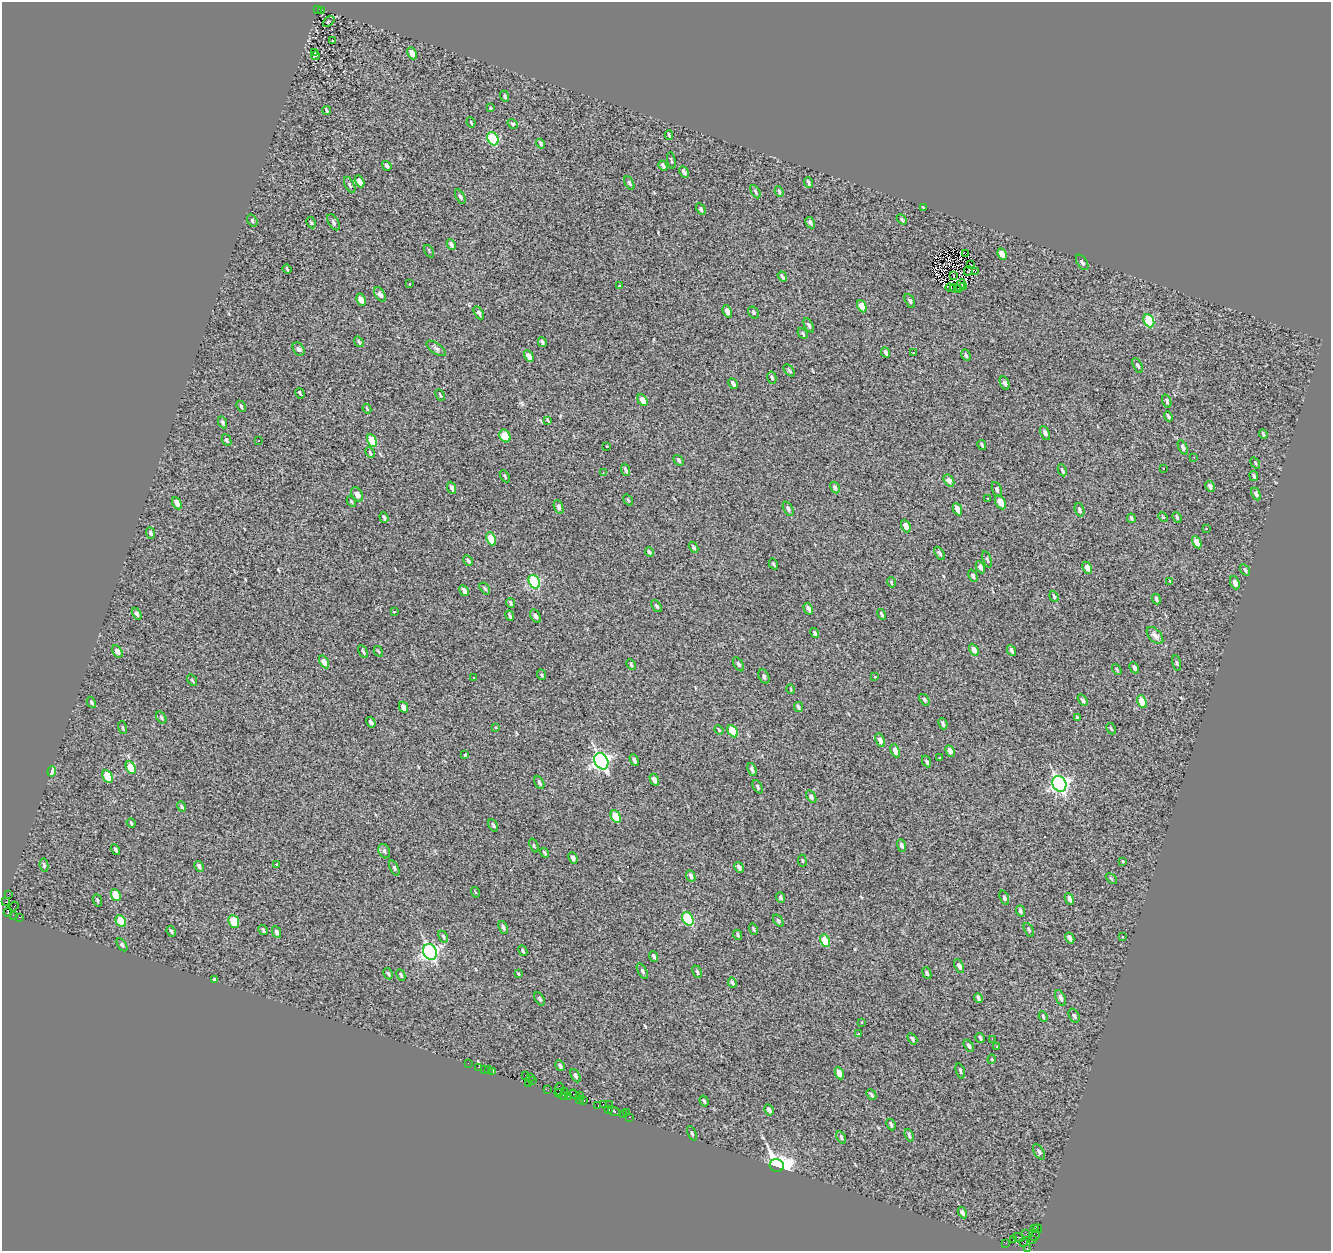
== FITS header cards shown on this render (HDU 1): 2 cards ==
NAXIS1  =                 1329
NAXIS2  =                 1249

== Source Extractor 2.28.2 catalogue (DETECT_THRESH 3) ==
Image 1329 x 1249 px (HDU 1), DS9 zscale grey, 1 PNG px = 1 image px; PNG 1333 x 1253 px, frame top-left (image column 1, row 1249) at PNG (2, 2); each listed source drawn as its Kron ellipse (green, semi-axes under 4 px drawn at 4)
Background 0.142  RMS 1.4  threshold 4.09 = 3 sigma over >= 5 px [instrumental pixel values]
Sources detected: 329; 2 with non-positive FLUX_AUTO (blend fragments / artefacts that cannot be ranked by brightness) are neither listed nor drawn; the other 327 listed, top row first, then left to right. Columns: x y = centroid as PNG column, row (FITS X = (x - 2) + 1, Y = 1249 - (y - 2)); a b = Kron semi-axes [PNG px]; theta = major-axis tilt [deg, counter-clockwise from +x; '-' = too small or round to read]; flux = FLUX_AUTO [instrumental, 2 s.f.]
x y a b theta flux
318 10 3 2 - 200
322 10 2 2 - 190
329 21 6 4 41 110
333 41 3 2 - 110
314 52 3 2 - 62
412 53 6 4 -64 680
315 56 4 2 - 98
505 96 5 3 - 160
490 108 3 3 - 500
327 110 4 3 - 140
471 122 5 3 - 95
513 124 5 4 - 150
669 135 4 2 - 130
493 139 7 5 -61 6400
541 144 5 3 - 140
671 161 8 2 -80 100
387 166 5 3 - 260
663 166 5 3 - 220
684 172 6 3 -64 280
359 181 6 4 -61 640
629 183 7 4 -61 170
809 183 5 3 - 180
350 185 9 4 -61 200
755 192 7 4 -61 180
779 192 5 3 - 120
460 197 8 4 -62 220
923 207 3 2 - 70
701 209 6 4 -62 170
902 219 6 3 -48 150
252 221 6 4 -56 160
333 222 9 5 -59 210
311 223 6 4 -62 110
810 223 6 3 -61 230
451 244 5 3 - 280
429 251 7 3 -60 93
966 253 4 2 - 58
1002 254 6 4 -61 880
1082 262 8 5 -56 210
970 265 3 2 - 47
287 269 5 2 - 110
968 271 5 2 - 34
975 272 3 2 - 96
782 276 5 3 - 150
954 276 2 2 - 46
410 284 3 3 - 150
960 285 6 2 63 41
620 286 3 3 - 350
963 287 3 2 - 38
950 288 5 3 - 110
956 288 6 2 -14 93
380 294 8 5 -58 380
361 300 6 4 -62 580
910 301 7 4 -61 200
862 306 6 4 -62 1500
727 311 6 4 -62 540
479 313 7 4 -59 220
754 313 6 5 - 140
1149 321 7 5 -63 4700
809 325 8 4 -63 190
803 333 6 3 -49 150
359 342 5 3 - 100
542 342 5 3 - 170
436 348 11 5 -34 250
299 349 7 5 -55 220
886 352 5 3 - 230
913 353 3 3 - 130
966 355 6 4 -62 170
529 356 6 4 -61 530
1138 365 8 4 -62 170
789 370 7 3 -49 130
772 378 6 4 -77 150
1005 383 7 4 -66 230
733 384 6 3 -60 280
300 393 5 2 - 140
440 395 6 3 -63 97
642 400 6 4 -60 940
1167 401 7 4 -71 150
241 406 6 3 -65 130
367 409 5 2 - 98
1168 416 5 3 - 160
548 420 3 2 - 81
223 422 6 4 -65 160
1045 433 7 4 -66 320
1263 434 5 2 - 140
505 436 7 5 -60 1400
227 440 6 4 -65 160
372 440 6 4 -63 1900
259 441 3 2 - 200
982 445 5 2 - 140
607 446 3 2 - 150
1183 447 8 4 -64 210
370 453 6 3 -64 120
1194 457 3 3 - 110
679 460 6 3 -47 130
1255 463 6 3 -53 86
1163 468 2 2 - 59
626 470 6 3 -68 170
1062 470 6 3 -64 160
603 473 3 2 - 56
505 476 6 3 -59 130
1254 476 5 3 - 190
949 481 7 4 -57 410
1210 486 6 4 -61 230
452 488 6 3 -66 250
835 488 6 4 -60 260
997 489 8 4 -69 190
357 494 8 5 -59 690
1256 494 7 4 -63 250
988 499 3 3 - 740
628 500 6 3 -54 80
351 501 6 3 -60 89
1000 502 8 4 -60 830
177 503 6 4 -63 490
559 507 7 4 -69 310
788 509 8 4 -62 220
957 509 6 4 -65 790
1080 510 7 4 -70 220
384 517 5 3 - 160
1163 517 5 4 - 80
1177 517 5 3 - 130
1131 518 5 3 - 140
906 526 6 4 -66 570
1206 529 3 2 - 140
151 533 6 4 -68 160
491 539 7 4 -66 1800
1197 542 6 4 -60 980
694 547 6 4 -59 160
649 552 5 3 - 200
939 553 7 4 -57 160
987 559 8 3 -71 140
468 561 6 3 -62 200
773 564 5 3 - 120
980 567 6 4 -64 350
1087 568 6 4 -65 720
1245 570 6 4 -59 170
973 576 6 4 -66 170
1170 581 4 2 - 100
534 582 7 5 -63 7000
891 582 5 3 - 85
1235 583 7 4 -67 430
485 588 7 4 -53 150
464 591 6 4 -60 330
1054 596 6 3 -70 150
1156 599 5 3 - 180
511 603 5 3 - 200
657 606 7 3 -53 170
808 609 6 3 -62 320
394 612 3 3 - 140
137 614 6 4 -61 230
881 614 5 3 - 140
510 616 5 2 - 130
536 616 7 4 -60 370
815 633 5 3 - 180
1155 635 10 6 -47 380
974 650 6 4 -61 480
117 651 7 4 -60 470
363 651 7 3 -58 150
378 651 6 2 -60 95
1012 651 6 3 -63 200
324 662 7 4 -60 590
1176 663 8 3 -79 130
631 664 6 3 -64 120
738 664 8 4 -58 170
1134 668 6 4 -63 260
1117 670 5 3 - 91
542 675 5 3 - 81
474 677 3 2 - 170
764 677 8 5 -64 220
874 677 3 3 - 160
192 680 6 3 -55 87
791 689 5 3 - 74
924 700 6 4 -53 170
1083 700 6 4 -57 190
91 702 6 4 -62 140
1142 702 6 4 -66 1900
403 707 6 4 -64 610
798 707 5 3 - 180
1077 717 4 2 - 95
161 718 6 4 -55 140
371 722 5 3 - 220
943 724 5 3 - 210
122 727 6 3 -71 100
496 727 3 3 - 270
1111 729 6 3 -62 110
719 730 5 3 - 77
733 731 7 4 -60 2100
880 740 7 4 -67 420
895 751 7 4 -67 650
950 751 6 4 -64 330
464 754 3 3 - 360
940 758 3 3 - 990
634 760 6 3 -61 260
601 761 8 6 -63 26000
927 761 6 3 -65 140
131 768 6 4 -63 2300
752 769 7 4 -71 230
52 771 5 4 - 1500
108 776 7 4 -63 2700
654 780 6 4 -62 460
539 782 7 4 -64 200
1059 784 8 6 -60 25000
758 787 7 4 -63 160
811 797 7 4 -58 210
182 806 5 3 - 130
616 817 7 4 -63 1900
131 823 5 3 - 100
493 825 7 4 -61 150
901 845 6 4 -68 240
534 846 7 3 -69 110
115 850 6 4 -59 160
384 851 7 5 -62 210
544 853 5 3 - 160
573 858 6 3 -65 340
802 861 6 3 -81 100
1123 861 3 3 - 440
277 864 4 3 - 680
44 865 7 4 -80 160
199 866 6 3 -59 200
739 867 6 3 -59 280
394 868 8 4 -65 160
691 876 6 3 -66 210
1111 879 6 4 -44 100
475 892 5 3 - 80
8 894 2 2 - 100
116 895 6 4 -66 1700
781 897 5 3 - 180
1004 898 7 4 -71 190
1069 899 6 3 -66 350
97 900 6 4 -70 150
5 902 2 2 - 67
14 906 5 2 - 300
1020 911 6 3 -68 200
8 912 4 3 - 160
13 915 2 2 - 160
19 917 3 2 - 1700
688 919 7 5 -61 6400
121 921 6 5 - 2700
234 921 7 5 -66 3100
778 921 7 4 -54 160
503 927 7 3 -65 200
754 929 5 2 - 98
263 930 5 3 - 150
1029 930 7 4 -61 180
171 931 5 3 - 130
277 932 6 4 -64 200
737 935 5 2 - 120
443 937 6 4 -61 160
1122 937 3 2 - 100
1070 938 6 3 -61 270
825 941 7 4 -63 2700
122 945 7 4 -58 170
523 951 5 3 - 160
430 952 8 6 -63 24000
654 956 5 3 - 220
959 966 7 4 -64 290
642 971 8 4 -61 180
697 972 6 3 -64 130
927 973 6 4 -68 180
388 974 6 4 -61 120
518 974 4 3 - 88
401 975 6 3 -65 130
214 980 3 3 - 2300
732 982 5 3 - 190
978 998 5 3 - 190
1061 998 8 4 -68 320
540 999 7 4 -58 170
1074 1016 7 5 -64 210
1043 1017 5 3 - 120
862 1022 3 2 - 150
859 1034 3 3 - 160
980 1038 5 3 - 150
912 1039 6 3 -59 160
992 1039 2 2 - 710
969 1046 6 4 -58 220
997 1046 3 3 - 530
992 1059 5 3 - 74
468 1063 2 2 - 74
560 1066 5 3 - 240
479 1067 3 2 - 190
484 1069 2 2 - 310
489 1070 3 3 - 390
960 1071 8 3 -73 130
493 1072 3 2 - 49
839 1073 6 4 -66 960
525 1075 2 2 - 300
575 1076 7 4 -62 210
531 1077 3 2 - 390
532 1081 3 2 - 260
528 1083 2 2 - 150
559 1089 6 4 79 1100
548 1090 3 2 - 100
564 1091 2 2 - 30
559 1093 4 2 - 130
574 1094 5 3 - 690
563 1095 3 2 - 110
580 1095 3 2 - 74
871 1095 6 3 -46 130
568 1096 2 2 - 380
579 1100 3 2 - 200
584 1100 3 2 - 110
704 1101 5 3 - 120
603 1104 2 2 - 77
610 1105 2 2 - 160
598 1106 3 2 - 250
609 1110 3 2 - 95
769 1110 6 3 -61 330
614 1112 6 3 -18 910
626 1112 3 2 - 170
624 1115 3 3 - 200
629 1117 3 2 - 410
891 1124 6 3 -63 210
692 1133 7 3 -66 120
909 1135 6 3 -72 180
841 1137 7 4 -62 170
1039 1152 8 5 -58 230
777 1165 7 6 - 55000
962 1213 6 3 -61 210
1034 1229 3 2 - 3200
1038 1229 4 2 - 1500
1026 1234 3 2 - 75
1035 1235 6 4 60 9.8
1018 1237 6 3 -18 530
1013 1239 3 2 - 240
1032 1239 3 2 - 150
1024 1242 4 3 - 180
1006 1243 2 2 - 230
1027 1249 3 2 - 53
At the frame edge (FLAGS 8, measured only in part): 1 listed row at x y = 1027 1249
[2 non-positive-flux detections neither listed nor drawn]